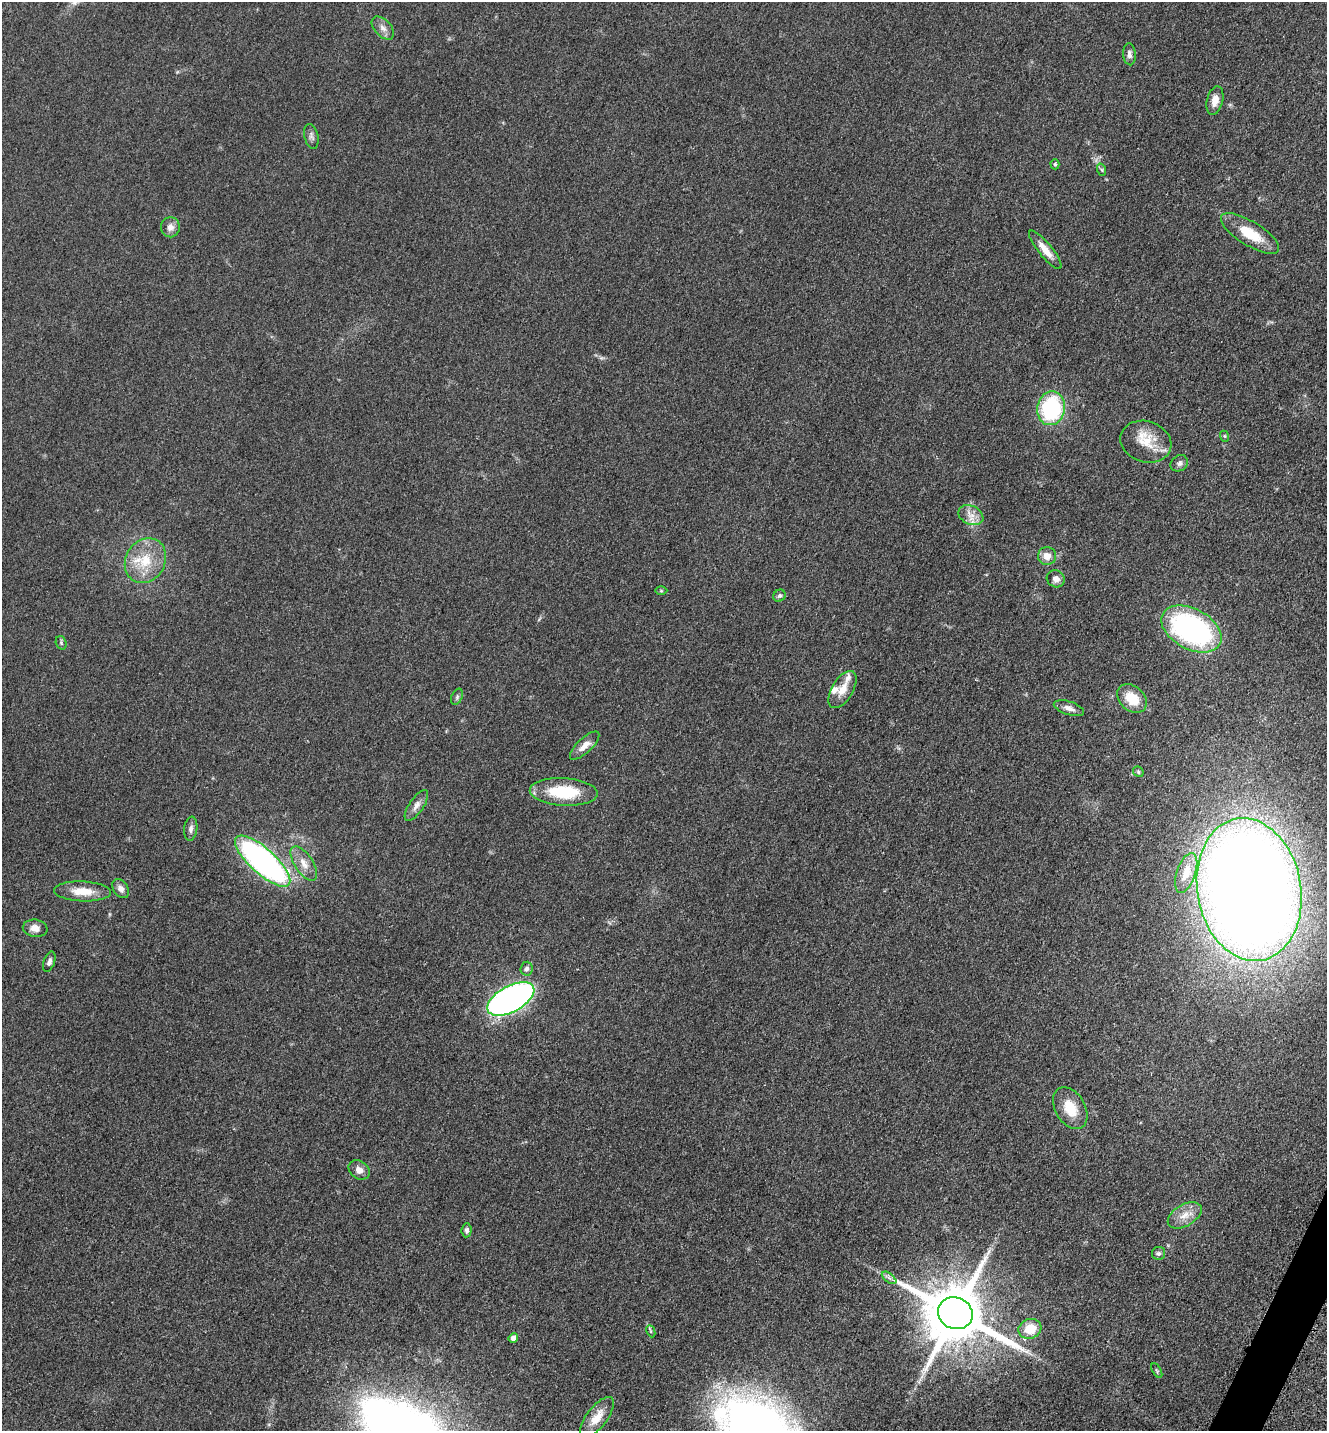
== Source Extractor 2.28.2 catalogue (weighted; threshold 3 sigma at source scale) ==
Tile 6 of 4 x 4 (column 2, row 2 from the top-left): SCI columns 1624-2948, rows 2900-4328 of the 5806 x 5775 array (HDU 1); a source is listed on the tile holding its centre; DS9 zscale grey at full resolution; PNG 1329 x 1433 px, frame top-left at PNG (2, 2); each listed source drawn as its Kron ellipse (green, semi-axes under 4 px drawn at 4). Shown black and unused: <1% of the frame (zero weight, under 3 of 5 exposures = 4% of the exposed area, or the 3 px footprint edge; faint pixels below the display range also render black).
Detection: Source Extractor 2.28.2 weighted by HDU 2 'WHT'; one run over the whole footprint, this tile lists its part. Background 0.0636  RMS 0.006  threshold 0.027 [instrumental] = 3 sigma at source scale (4.5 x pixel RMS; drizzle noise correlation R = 1.50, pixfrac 1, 0.05/0.05 arcsec/px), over >= 5 px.
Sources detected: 54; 2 inside a brighter listed object's ellipse — not listed separately; the other 52 listed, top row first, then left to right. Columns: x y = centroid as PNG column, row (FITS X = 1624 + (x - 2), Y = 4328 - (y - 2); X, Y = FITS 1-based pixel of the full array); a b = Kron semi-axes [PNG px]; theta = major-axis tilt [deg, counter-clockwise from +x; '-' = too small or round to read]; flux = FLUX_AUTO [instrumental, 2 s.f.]
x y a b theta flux
383 28 14 8 -47 3.5
1129 54 11 6 -86 2.2
1215 101 14 8 76 5.2
311 136 12 7 -77 2.2
1055 164 5 4 - 0.9
1102 170 6 4 -71 0.93
170 227 10 9 - 3.8
1250 233 33 12 -32 18
1045 250 24 7 -51 7.2
1051 408 17 13 79 62
1224 436 6 3 -70 0.65
1146 442 26 20 -18 16
1179 463 9 7 34 2.2
971 515 13 9 -25 5.2
1047 556 9 9 - 5.2
145 561 23 19 59 19
1056 579 9 8 - 3.4
661 591 6 4 -1 0.72
779 596 6 5 - 1.3
1191 629 32 20 -28 130
61 643 7 5 -71 1
842 689 21 10 59 8.2
457 697 8 5 66 1.4
1132 699 16 12 -42 15
1069 708 16 6 -18 3.4
585 746 19 7 43 5.7
1138 772 6 4 -50 0.98
564 792 34 13 -3 31
416 805 18 7 56 3.9
191 829 12 6 82 2.4
263 861 35 12 -42 200
304 864 20 9 -57 6.5
1186 873 21 9 71 9.2
121 889 10 7 -57 3.2
1249 889 72 52 -80 1400
82 891 28 10 -2 12
35 928 12 8 -9 4.9
49 962 10 5 71 2.1
526 969 7 6 - 1.8
511 999 26 13 28 240
1070 1108 22 15 -59 14
359 1170 11 8 -37 4.3
1185 1215 18 10 31 7.3
467 1230 7 5 85 1.6
1159 1253 6 6 - 1.4
889 1278 8 4 -37 1.7
955 1313 18 15 -26 4900
1030 1329 11 9 19 12
651 1331 6 4 -65 0.77
513 1338 5 4 - 3
1157 1371 8 3 -60 0.84
597 1417 24 10 53 9.4
Isophote crosses this tile's border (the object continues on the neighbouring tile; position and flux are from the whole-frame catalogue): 1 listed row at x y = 1249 889